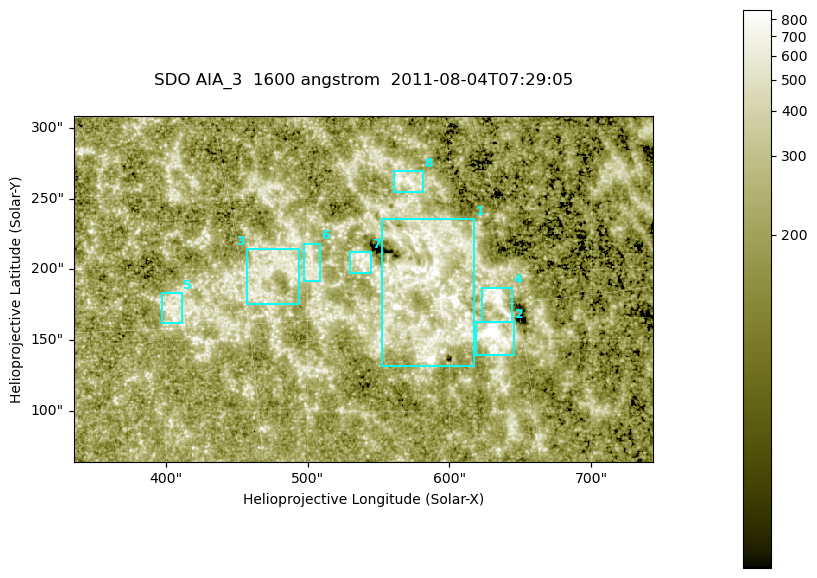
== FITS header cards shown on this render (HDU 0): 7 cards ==
TELESCOP= 'SDO     '           /
INSTRUME= 'AIA_3   '           /
WAVELNTH=                 1600 /
WAVEUNIT= 'angstrom'           /
DATE-OBS= '2011-08-04T07:29:05.119' /
CTYPE1  = 'HPLN-TAN'           /
CTYPE2  = 'HPLT-TAN'           /

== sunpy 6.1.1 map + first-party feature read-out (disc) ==
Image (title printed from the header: SDO AIA_3  1600 angstrom  2011-08-04T07:29:05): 670 x 401 px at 0.609 arcsec/px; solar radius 946 arcsec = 1552 px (partial field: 3.6% of the solar disc is inside the frame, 100% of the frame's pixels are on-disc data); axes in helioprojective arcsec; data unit not stated in the header (colour bar unlabelled)
Pointing: header CRPIX1/2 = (2047.81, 2050.03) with CRVAL1/2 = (0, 0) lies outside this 670 x 401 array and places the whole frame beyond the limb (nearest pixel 1.39 R_sun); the SolarSoft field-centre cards XCEN/YCEN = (539.2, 186.3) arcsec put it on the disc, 2056 arcsec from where CRPIX/CRVAL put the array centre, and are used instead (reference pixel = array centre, CRVAL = XCEN/YCEN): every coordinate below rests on XCEN/YCEN
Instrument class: DISC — disc imager (sunpy class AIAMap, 1600 A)
Bright regions (active regions / flare kernels): reference = the on-disc median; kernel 5 px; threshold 5 sigma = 327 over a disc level ~206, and >= 1.15x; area >= 268 px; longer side >= 5 px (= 3 arcsec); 8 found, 8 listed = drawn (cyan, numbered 1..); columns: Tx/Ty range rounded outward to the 2 arcsec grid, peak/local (2 s.f.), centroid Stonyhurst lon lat
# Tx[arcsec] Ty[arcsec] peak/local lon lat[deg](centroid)
1 552..618 132..236 5.5 +40 +16
2 618..646 140..164 11 +43 +14
3 456..494 174..216 3.4 +32 +17
4 622..644 162..188 6.2 +44 +15
5 396..412 162..184 3.6 +26 +16
6 498..510 192..218 3.1 +34 +17
7 530..546 196..212 3.9 +36 +17
8 560..582 254..270 3.9 +40 +21